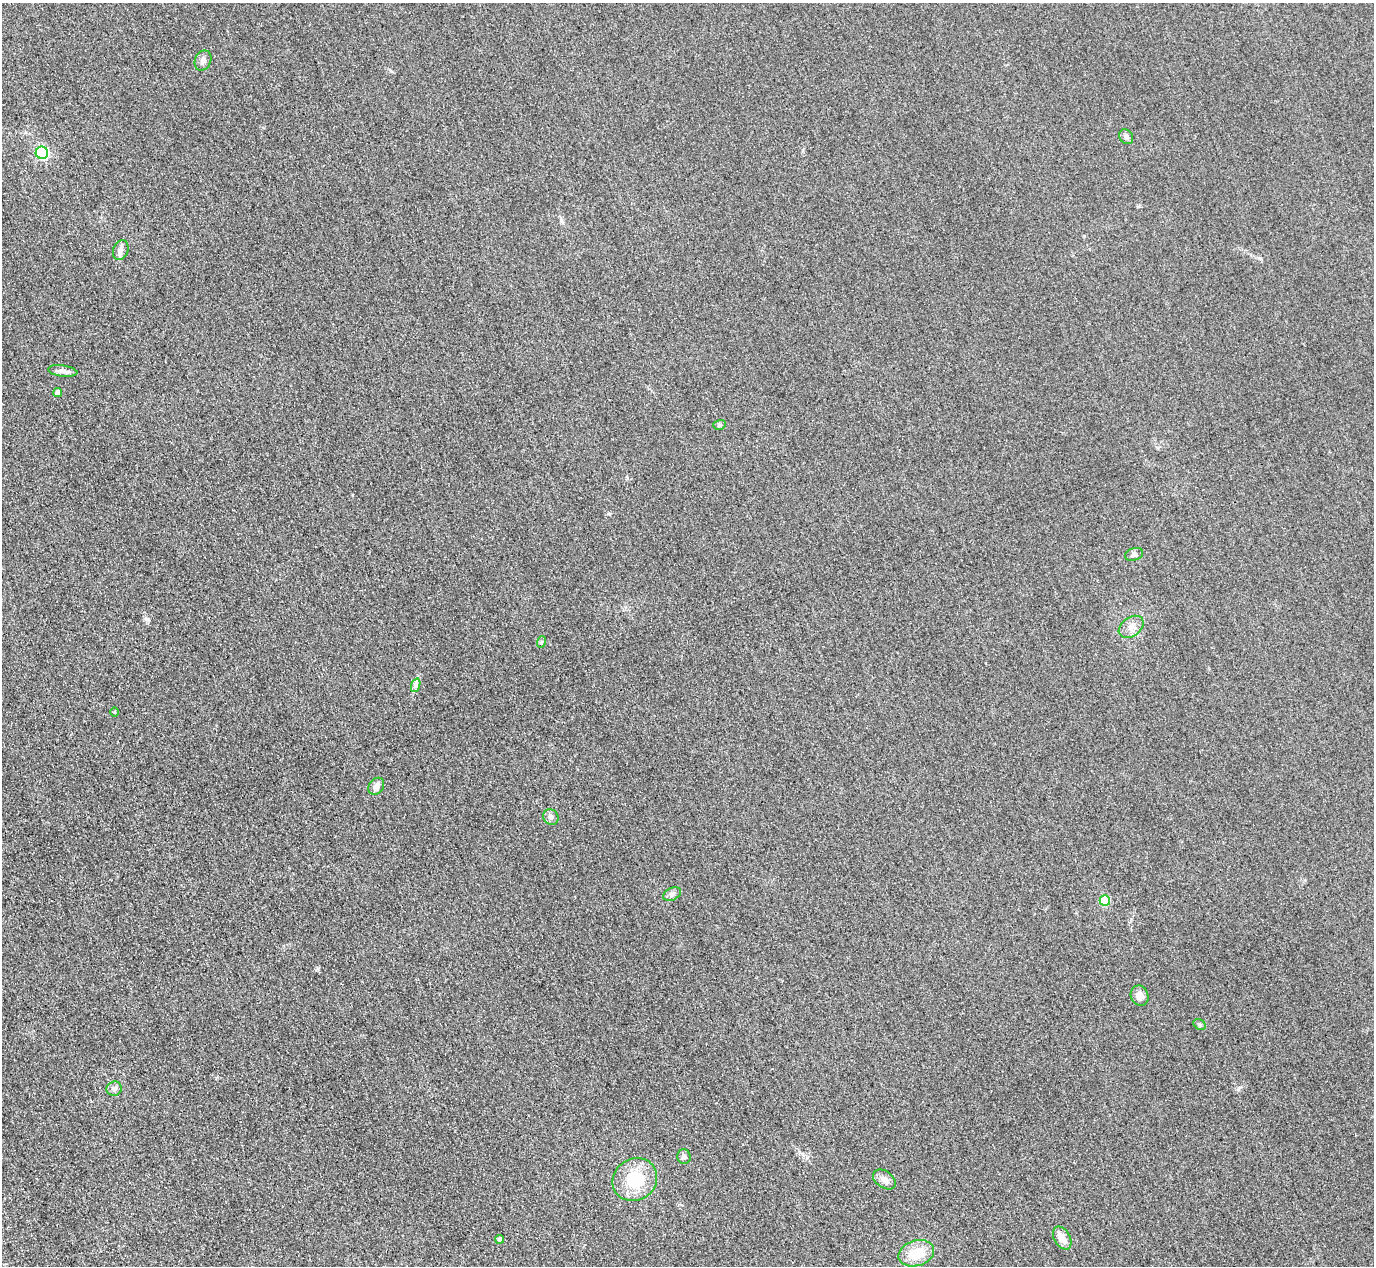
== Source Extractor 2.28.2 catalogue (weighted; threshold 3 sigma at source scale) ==
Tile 7 of 4 x 4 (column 3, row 2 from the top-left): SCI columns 2773-4144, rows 2833-4096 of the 5546 x 5533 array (HDU 1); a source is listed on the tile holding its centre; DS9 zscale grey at full resolution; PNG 1376 x 1268 px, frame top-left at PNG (2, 3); each listed source drawn as its Kron ellipse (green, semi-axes under 4 px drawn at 4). Shown black and unused: <1% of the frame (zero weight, under 3 of 4 exposures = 3% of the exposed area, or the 3 px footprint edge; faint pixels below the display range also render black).
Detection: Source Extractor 2.28.2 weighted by HDU 2 'WHT'; one run over the whole footprint, this tile lists its part. Background 0.139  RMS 0.019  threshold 0.0852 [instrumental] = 3 sigma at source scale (4.5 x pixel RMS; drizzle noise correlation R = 1.50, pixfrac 1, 0.05/0.05 arcsec/px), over >= 5 px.
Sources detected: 25; all 25 listed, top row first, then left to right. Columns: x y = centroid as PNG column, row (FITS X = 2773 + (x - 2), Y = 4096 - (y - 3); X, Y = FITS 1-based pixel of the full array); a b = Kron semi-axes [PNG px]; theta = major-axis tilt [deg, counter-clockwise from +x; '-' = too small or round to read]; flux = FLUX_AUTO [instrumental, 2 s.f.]
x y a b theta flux
203 60 10 8 66 8.4
1126 137 8 6 -56 5.4
42 153 6 6 - 220
121 250 10 7 70 8.9
63 371 15 5 -7 8.9
58 392 4 4 - 6.7
719 425 6 5 - 3.3
1134 554 9 6 16 5.3
1131 627 14 9 35 14
541 642 6 3 70 2.4
416 685 7 4 71 4.7
114 712 5 3 - 1.6
376 786 9 7 55 9
551 817 8 7 - 7.5
672 894 9 6 24 6
1105 900 5 5 - 63
1140 996 10 8 -70 12
1200 1024 7 5 -35 3.2
114 1089 8 7 - 6.8
684 1156 7 7 - 5.1
635 1179 23 20 34 73
884 1179 12 8 -35 12
1062 1238 12 8 -60 16
500 1239 4 4 - 4.6
916 1253 18 12 16 41
Unlisted compact peaks at least as high as the median listed source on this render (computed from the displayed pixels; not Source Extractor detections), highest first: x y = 147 619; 609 514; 318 968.